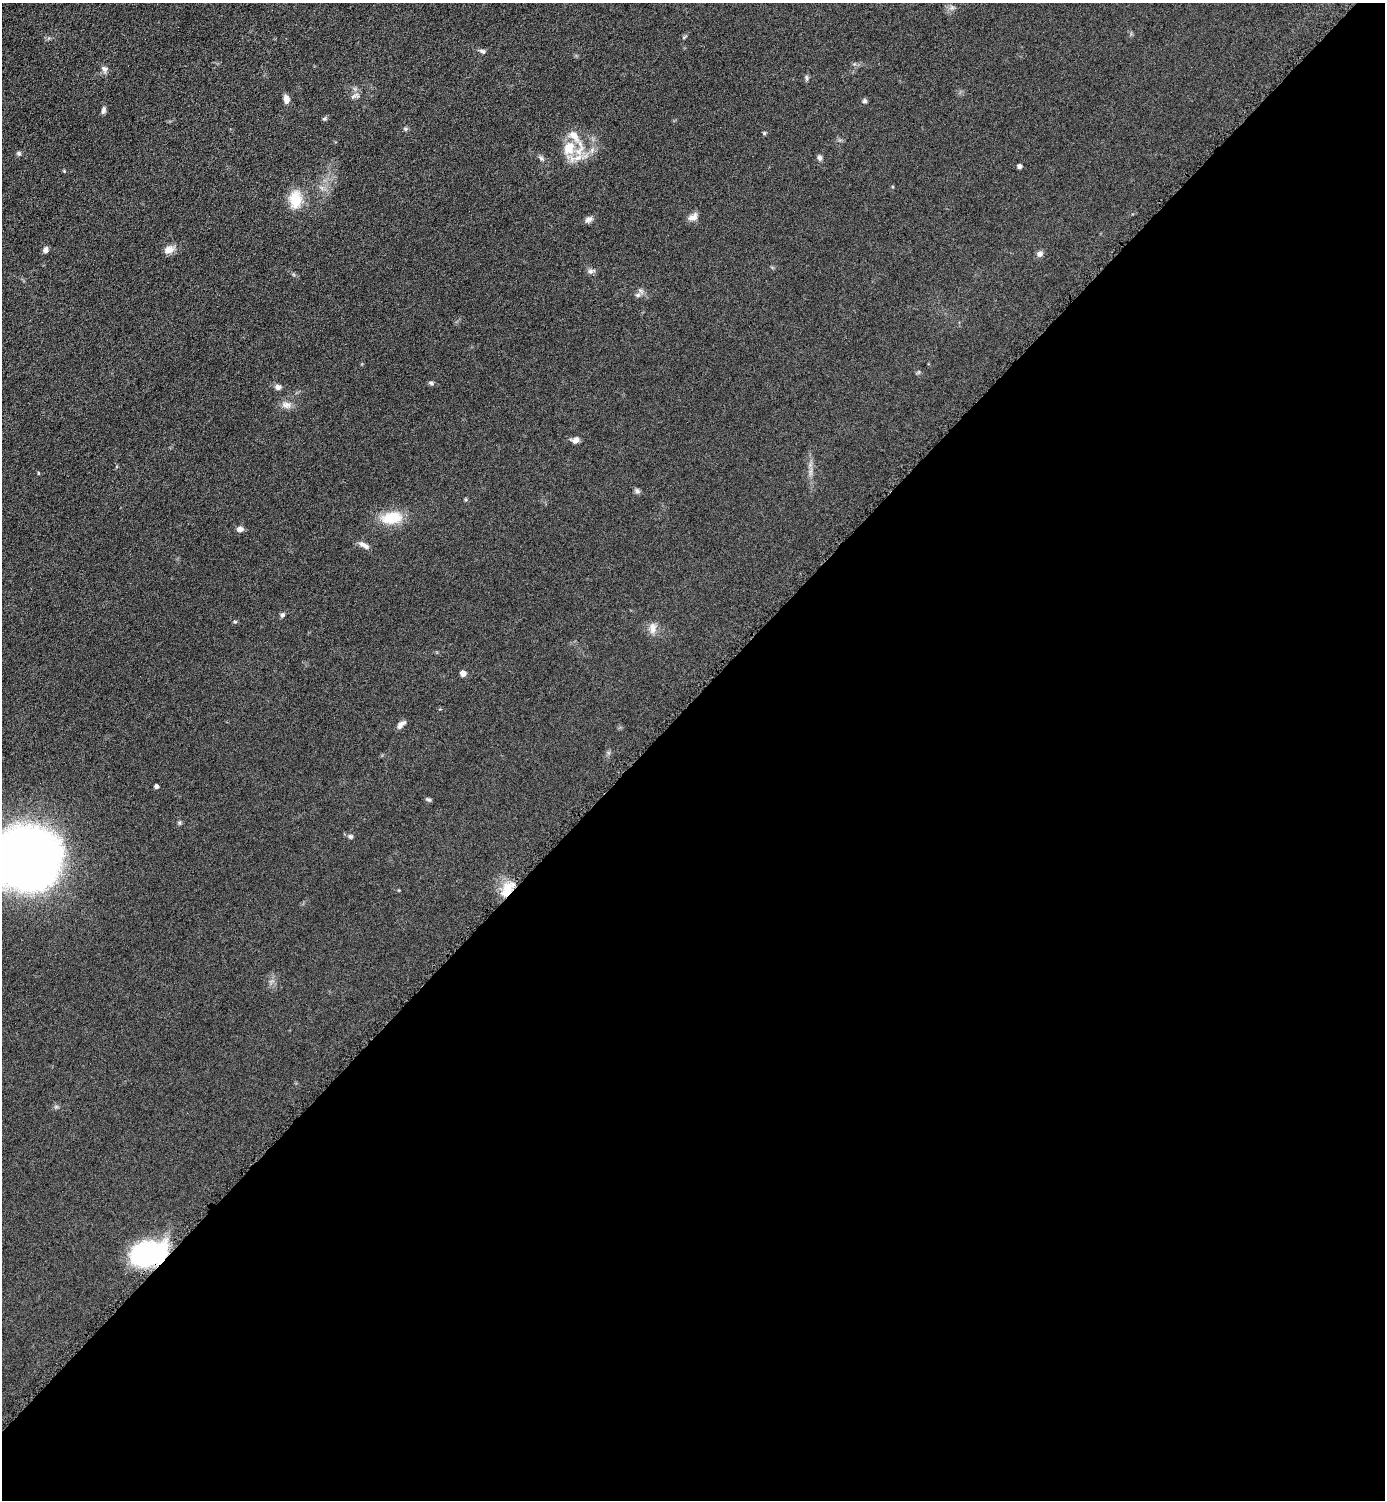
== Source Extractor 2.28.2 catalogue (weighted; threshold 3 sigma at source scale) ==
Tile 15 of 4 x 4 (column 3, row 4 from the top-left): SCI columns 3081-4463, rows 15-1512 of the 6019 x 6019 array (HDU 1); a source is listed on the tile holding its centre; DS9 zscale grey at full resolution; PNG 1387 x 1502 px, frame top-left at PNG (2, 3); no overlay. Shown black and unused: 53% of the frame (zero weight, under 4 of 8 exposures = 1% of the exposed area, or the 3 px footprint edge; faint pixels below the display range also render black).
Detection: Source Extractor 2.28.2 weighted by HDU 2 'WHT'; one run over the whole footprint, this tile lists its part. Background 0.0761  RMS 0.0057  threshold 0.0234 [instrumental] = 3 sigma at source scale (4.09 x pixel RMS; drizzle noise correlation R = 1.36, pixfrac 0.8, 0.05/0.05 arcsec/px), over >= 5 px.
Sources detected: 48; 4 inside a brighter listed object's ellipse — not listed separately; the other 44 listed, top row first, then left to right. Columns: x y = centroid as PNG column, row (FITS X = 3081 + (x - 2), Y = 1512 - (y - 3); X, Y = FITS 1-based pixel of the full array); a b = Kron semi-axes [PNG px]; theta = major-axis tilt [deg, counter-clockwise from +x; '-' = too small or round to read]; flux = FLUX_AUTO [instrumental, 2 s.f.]
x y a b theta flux
482 51 8 5 -23 1.3
104 69 10 7 -69 1.9
806 78 7 5 -85 0.99
355 96 15 5 23 1.6
286 99 10 6 -76 2.8
865 101 6 5 - 1.1
103 110 9 5 69 1.4
324 119 6 4 41 0.77
405 129 6 5 - 0.79
764 133 4 4 - 0.74
569 148 19 15 72 11
19 154 6 6 - 0.94
541 158 8 4 -45 1
820 158 7 5 -75 1.5
1019 166 4 4 - 1.8
295 199 24 16 90 11
693 217 13 8 26 3
589 219 10 7 14 2
46 249 7 5 66 1.6
169 250 12 9 18 3.9
1039 254 8 7 - 1.9
590 271 8 7 - 1.6
638 295 7 5 20 1.3
431 383 6 5 - 0.98
278 387 6 6 - 2
286 405 14 9 -10 3.2
576 440 9 7 28 2.4
38 473 5 3 - 0.39
637 491 8 6 -55 1.2
392 518 25 14 9 15
240 529 8 6 -1 2.3
362 544 11 6 -11 2.1
282 615 6 5 - 1
235 622 5 4 - 0.62
653 628 16 9 88 3.7
463 673 5 5 - 3.8
401 724 12 5 41 2.4
156 786 4 4 - 1.6
428 799 7 5 -28 0.9
179 823 6 4 71 0.7
350 836 6 6 - 1.2
26 858 55 50 5 400
507 890 19 11 78 11
148 1254 33 21 11 76
Overlapping masked pixels (flux is a lower limit): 2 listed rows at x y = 507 890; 148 1254
Isophote crosses this tile's border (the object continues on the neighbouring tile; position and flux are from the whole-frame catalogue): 1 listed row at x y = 26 858